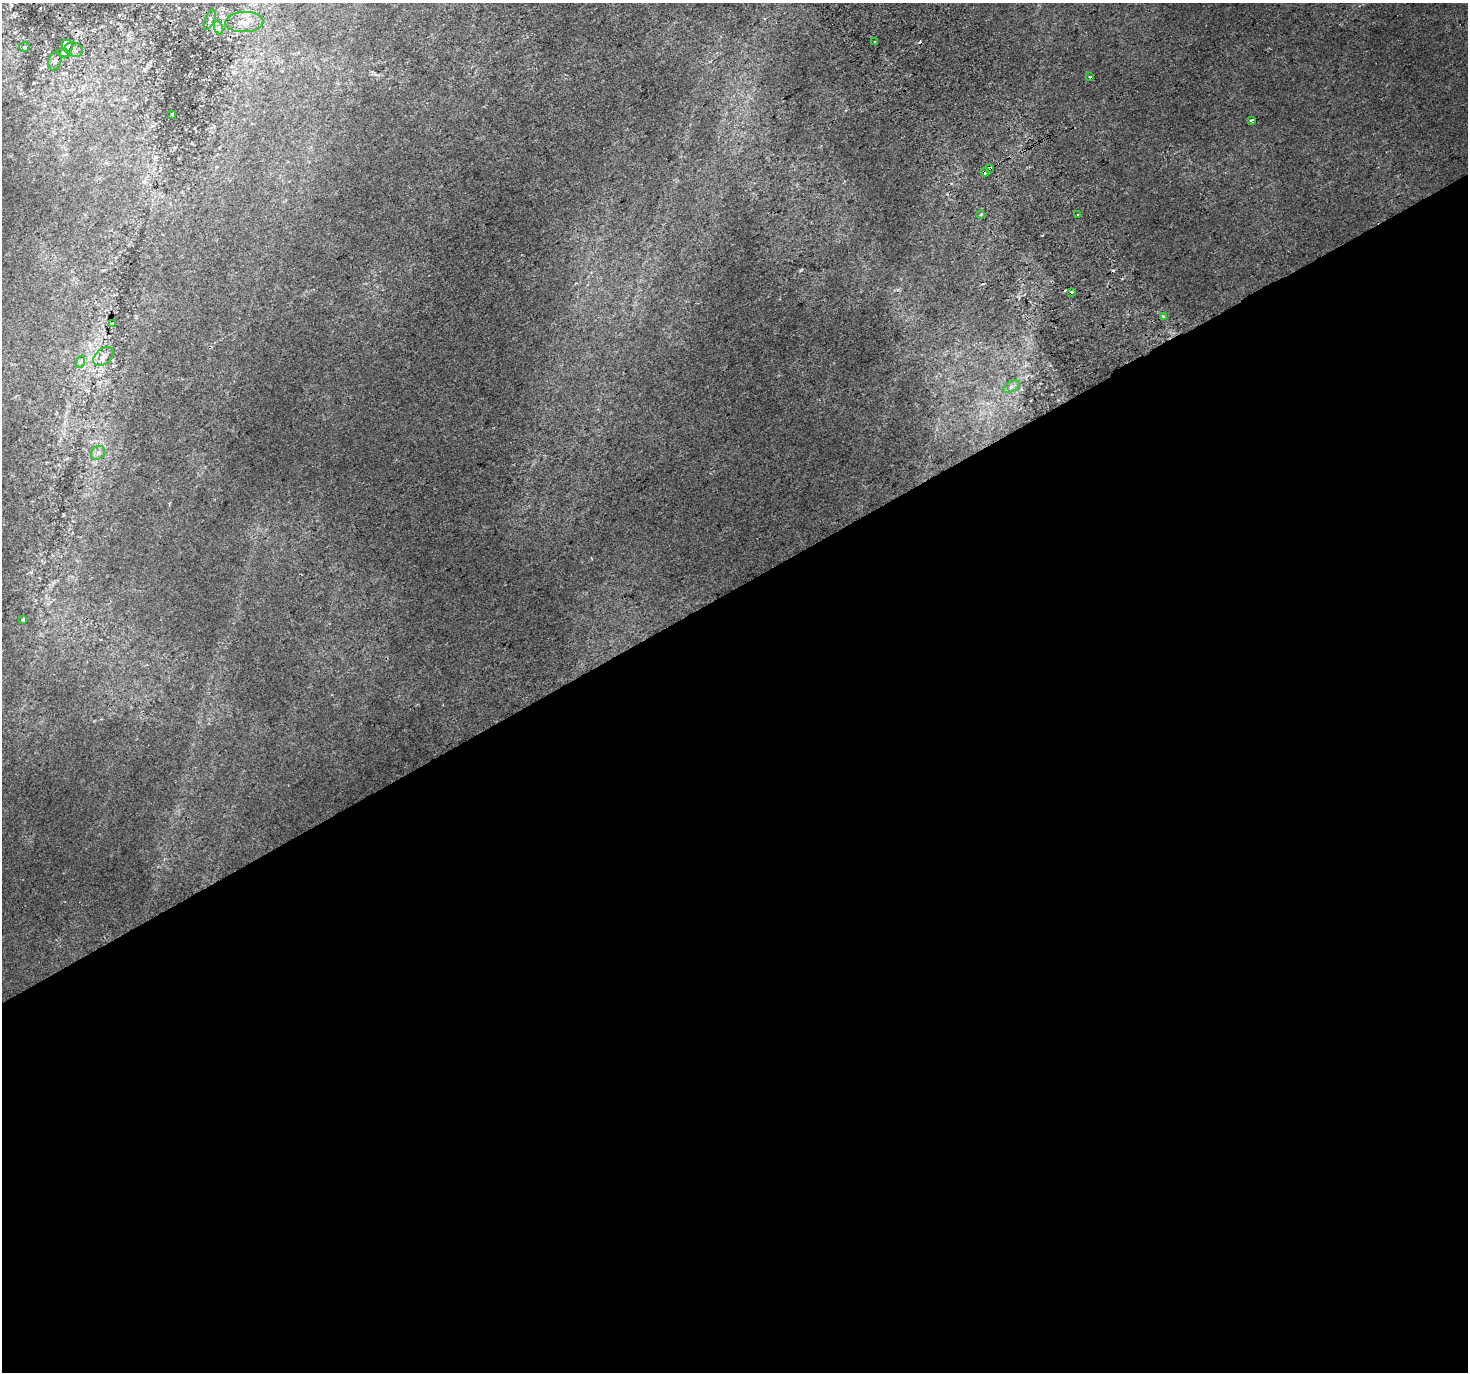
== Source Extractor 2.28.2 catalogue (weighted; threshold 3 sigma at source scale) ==
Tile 15 of 4 x 4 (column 3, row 4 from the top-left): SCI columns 2975-4440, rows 199-1568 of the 5943 x 5816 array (HDU 1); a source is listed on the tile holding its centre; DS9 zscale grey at full resolution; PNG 1470 x 1374 px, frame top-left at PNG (2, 3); each listed source drawn as its Kron ellipse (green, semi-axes under 4 px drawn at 4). Shown black and unused: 57% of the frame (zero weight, under 2 of 3 exposures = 3% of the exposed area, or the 3 px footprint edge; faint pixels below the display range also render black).
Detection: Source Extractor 2.28.2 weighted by HDU 2 'WHT'; one run over the whole footprint, this tile lists its part. Background 0.00701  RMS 0.0058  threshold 0.0261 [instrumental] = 3 sigma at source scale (4.5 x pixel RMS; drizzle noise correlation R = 1.50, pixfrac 1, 0.0396/0.0396 arcsec/px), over >= 5 px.
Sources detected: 31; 5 cosmic-ray / hot-pixel residue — neither listed nor drawn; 2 inside a brighter listed object's ellipse — not listed separately; the other 24 listed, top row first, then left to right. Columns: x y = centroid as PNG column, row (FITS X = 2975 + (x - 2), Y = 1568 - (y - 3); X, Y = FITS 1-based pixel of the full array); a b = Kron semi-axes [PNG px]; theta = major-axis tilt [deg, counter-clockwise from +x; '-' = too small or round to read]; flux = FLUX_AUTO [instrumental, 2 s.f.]
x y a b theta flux
210 20 10 4 68 1.3
244 22 19 10 3 6.3
219 28 7 4 -71 1.3
874 42 3 2 - 0.47
67 46 6 5 - 2.8
24 47 5 5 - 0.86
74 49 9 6 -21 1.8
64 53 6 4 -15 0.97
55 61 9 6 73 1.8
1090 77 3 3 - 2.1
172 114 3 2 - 0.46
1251 120 4 3 - 3.1
990 168 3 3 - 13
985 172 4 4 - 5.3
981 214 3 3 - 4.4
1078 215 2 2 - 0.46
1071 292 3 3 - 3.1
1163 316 4 3 - 1.1
112 324 4 3 - 0.48
103 356 12 7 39 2.9
80 362 6 4 70 1
1011 387 9 5 31 2
98 453 8 6 45 1.9
23 620 4 3 - 1.4
Overlapping masked pixels (flux is a lower limit): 3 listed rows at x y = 244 22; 990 168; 985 172
Unlisted compact peaks at least as high as the median listed source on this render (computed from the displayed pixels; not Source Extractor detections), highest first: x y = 31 572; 63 515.